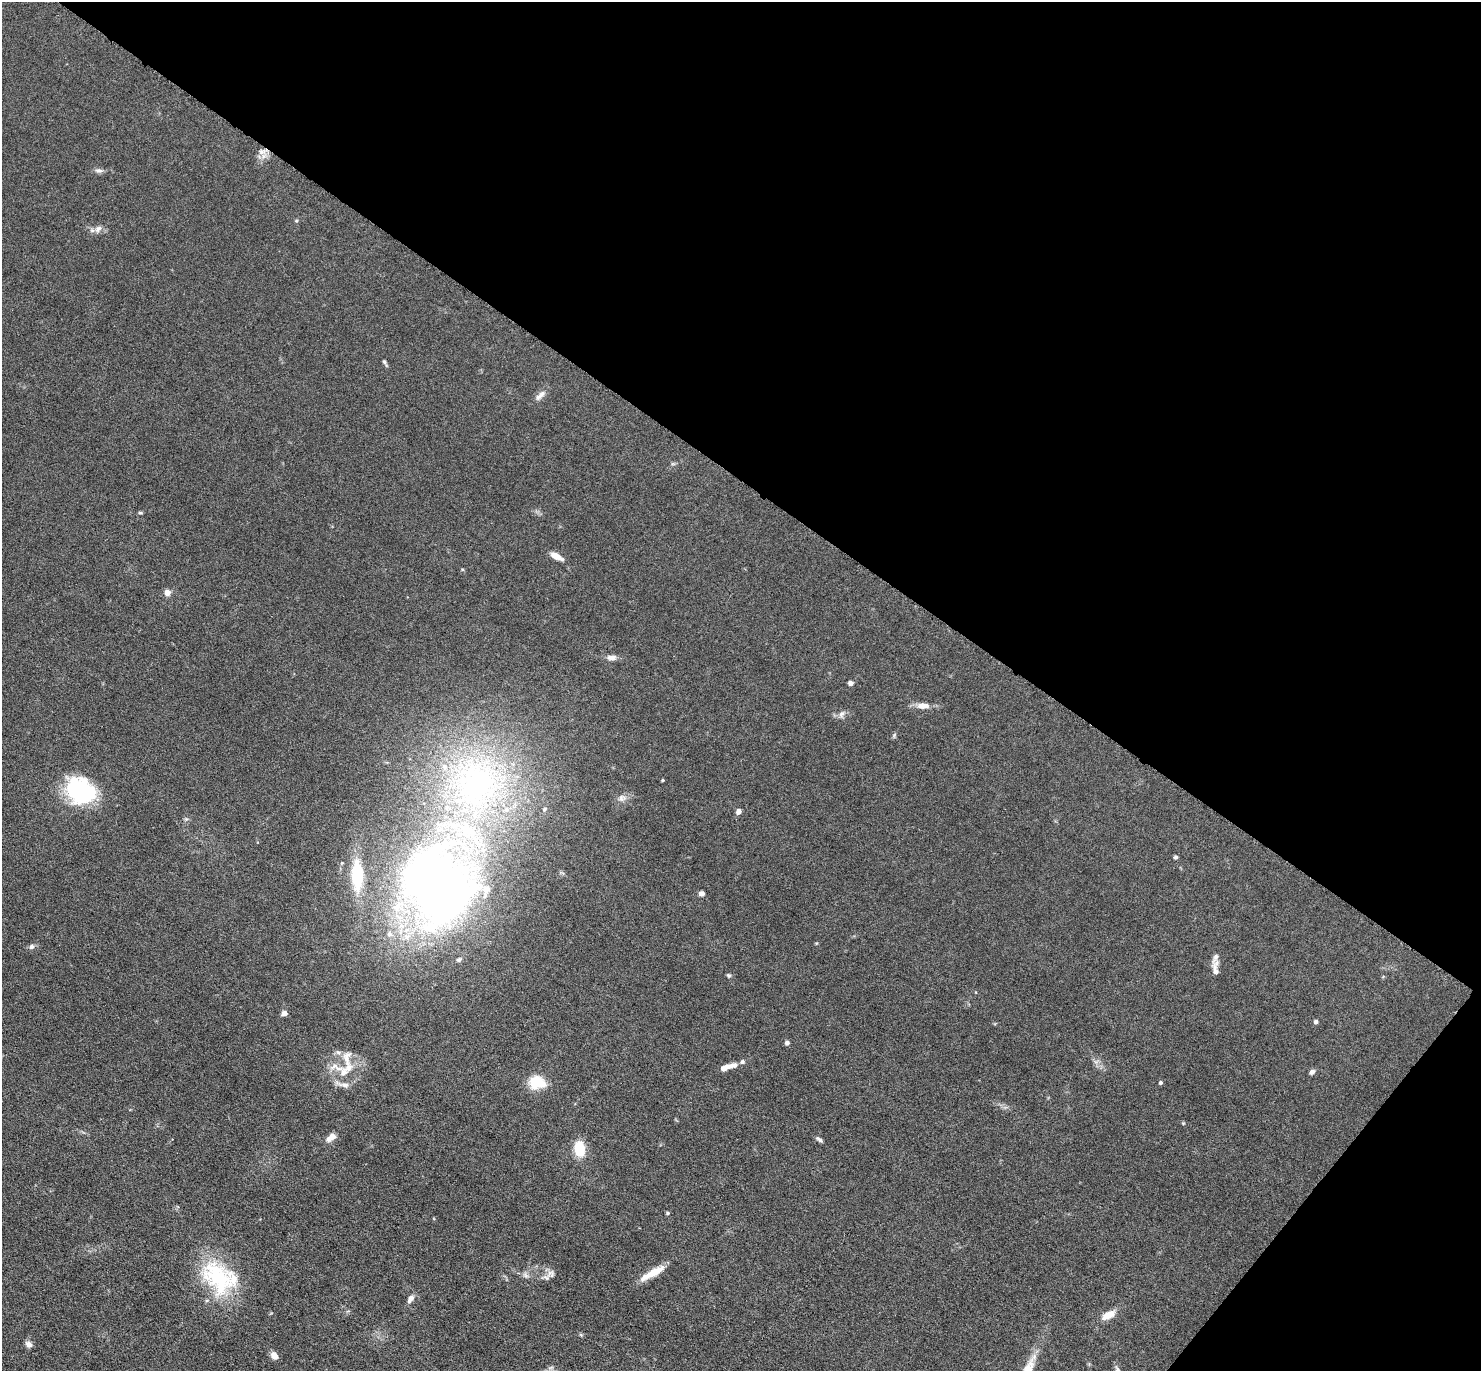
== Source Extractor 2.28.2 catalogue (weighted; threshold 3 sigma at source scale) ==
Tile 8 of 4 x 4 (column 4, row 2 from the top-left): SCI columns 4481-5959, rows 3187-4555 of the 6087 x 6078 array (HDU 1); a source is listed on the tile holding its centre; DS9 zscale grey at full resolution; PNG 1483 x 1373 px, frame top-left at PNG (2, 2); no overlay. Shown black and unused: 38% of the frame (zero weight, under 3 of 6 exposures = <1% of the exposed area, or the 3 px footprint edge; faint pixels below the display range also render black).
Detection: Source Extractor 2.28.2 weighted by HDU 2 'WHT'; one run over the whole footprint, this tile lists its part. Background 0.0333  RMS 0.0038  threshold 0.0155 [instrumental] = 3 sigma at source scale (4.09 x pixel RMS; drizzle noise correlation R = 1.36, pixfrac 0.8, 0.05/0.05 arcsec/px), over >= 5 px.
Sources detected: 59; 1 inside a brighter object's white glare — not listed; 9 inside a brighter listed object's ellipse — not listed separately; the other 49 listed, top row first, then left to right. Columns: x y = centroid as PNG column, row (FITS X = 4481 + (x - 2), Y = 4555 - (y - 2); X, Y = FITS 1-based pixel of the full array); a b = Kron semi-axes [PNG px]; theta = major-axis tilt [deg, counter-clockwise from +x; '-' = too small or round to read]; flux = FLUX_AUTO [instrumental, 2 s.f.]
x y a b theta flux
261 152 9 6 1 1.6
99 170 10 6 -1 1.2
98 229 11 7 57 1.5
384 362 6 5 - 0.59
540 395 18 7 44 2
140 513 6 4 0 0.41
556 556 17 6 -28 2.8
167 592 6 6 - 2.6
612 657 13 7 0 1.9
850 683 5 5 - 1.3
923 706 15 7 -2 3.1
842 714 10 6 52 1.3
662 780 4 3 - 0.36
477 783 60 52 29 100
80 791 33 27 -37 33
622 797 10 8 4 1.6
544 809 5 4 - 0.44
738 811 6 5 - 1.5
186 819 5 5 - 0.53
1176 857 4 4 - 0.67
357 875 28 11 -88 18
438 886 75 65 -61 300
701 893 6 5 - 1.3
389 934 9 8 - 1.8
32 947 7 6 - 1.1
459 960 8 5 37 0.72
1215 968 24 8 -90 2.9
729 975 6 5 - 0.54
284 1013 7 6 - 1.2
1316 1022 5 4 - 0.91
787 1043 5 5 - 1.2
728 1067 21 6 17 4.2
344 1072 22 15 -45 7.1
1312 1072 6 5 - 1.3
537 1082 18 14 -3 9.2
1161 1083 4 4 - 0.71
331 1137 12 6 38 2.9
819 1139 10 4 -34 0.82
579 1149 16 11 -83 8.5
668 1213 4 4 - 0.51
551 1273 11 10 - 2
652 1273 31 7 29 6.5
526 1275 9 5 -38 1.1
218 1277 52 33 -54 31
410 1299 12 6 57 1.6
1108 1315 16 8 27 4.6
29 1344 8 7 - 1.6
274 1355 8 6 -45 2.2
1029 1366 35 12 65 7.5
Isophote crosses this tile's border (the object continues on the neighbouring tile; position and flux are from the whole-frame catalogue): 1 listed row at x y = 1029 1366